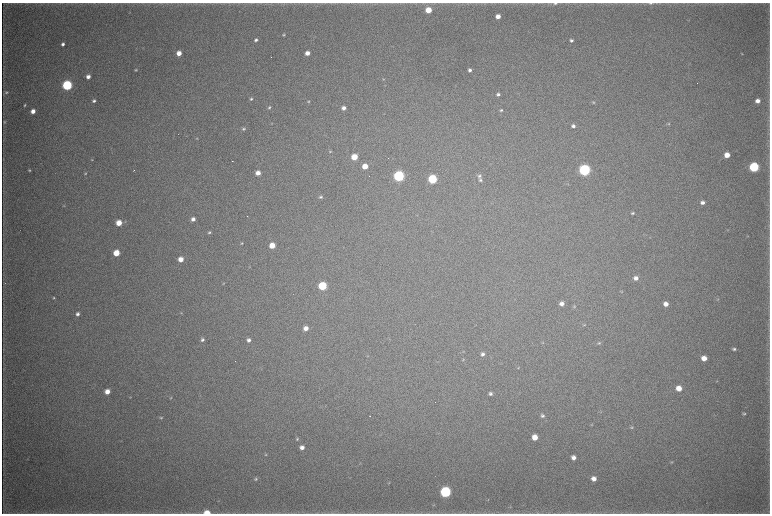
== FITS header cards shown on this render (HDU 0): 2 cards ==
NAXIS1  =                 1536 / length of data axis 1
NAXIS2  =                 1023 / length of data axis 2

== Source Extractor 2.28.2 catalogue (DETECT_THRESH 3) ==
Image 1536 x 1023 px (HDU 0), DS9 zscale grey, zoomed out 1/2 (1 PNG px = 2 x 2 image px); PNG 772 x 516 px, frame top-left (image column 1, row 1022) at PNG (2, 3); no overlay
Background 4250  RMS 37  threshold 111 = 3 sigma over >= 5 px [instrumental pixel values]
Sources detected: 122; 3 cannot appear on this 1/2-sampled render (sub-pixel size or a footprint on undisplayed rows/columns) and are not listed; the other 119 listed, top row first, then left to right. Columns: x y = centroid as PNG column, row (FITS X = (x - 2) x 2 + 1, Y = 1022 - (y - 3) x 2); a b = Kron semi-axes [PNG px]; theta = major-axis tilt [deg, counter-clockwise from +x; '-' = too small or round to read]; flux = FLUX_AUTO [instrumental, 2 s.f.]
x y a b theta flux
555 3 6 4 7 1.4e+04
650 3 5 3 - 1.0e+04
428 10 4 4 - 1.6e+05
129 12 4 2 - 4.0e+03
498 16 4 3 - 6.2e+04
689 19 3 2 - 3.1e+03
284 35 4 3 - 9.9e+03
256 40 4 4 - 1.9e+04
571 40 4 4 - 1.7e+04
63 44 4 3 - 2.2e+04
179 53 4 4 - 7.8e+04
307 53 4 4 - 5.6e+04
742 54 4 3 - 5.9e+03
136 70 3 3 - 7.1e+03
470 70 3 3 - 2.3e+04
88 77 4 3 - 4.0e+04
383 79 4 3 - 5.9e+03
67 85 5 4 - 1.1e+06
6 92 6 5 - 1.5e+04
498 94 5 4 - 1.9e+04
251 99 4 3 - 1.2e+04
94 101 3 3 - 1.6e+04
309 101 4 3 - 7.5e+03
758 101 4 3 - 4.6e+04
593 102 5 3 - 9.1e+03
25 105 4 3 - 8.1e+03
269 107 4 4 - 1.2e+04
344 108 4 4 - 3.7e+04
501 110 4 3 - 1.2e+04
33 111 4 4 - 5.5e+04
4 122 4 4 - 8.2e+03
272 123 4 3 - 4.6e+03
669 124 4 3 - 7.8e+03
573 126 4 4 - 2.4e+04
243 129 5 4 - 1.3e+04
197 138 4 2 - 4.8e+03
330 151 4 3 - 8.7e+03
727 155 4 4 - 9.8e+04
354 157 4 4 - 1.6e+05
92 160 4 3 - 5.5e+03
233 161 3 1 - 3.8e+03
365 166 4 4 - 1.0e+05
754 167 5 5 - 9.8e+05
29 170 4 3 - 7.8e+03
134 170 2 1 - 2.3e+03
584 170 5 5 - 1.8e+06
85 173 4 3 - 8.1e+03
258 173 4 4 - 5.9e+04
399 176 5 5 - 1.5e+06
479 176 6 5 - 1.7e+04
432 179 5 5 - 6.7e+05
480 180 5 4 - 1.6e+04
568 184 4 3 - 5.7e+03
321 197 4 4 - 1.4e+04
702 202 5 4 - 2.9e+04
64 206 4 3 - 5.0e+03
633 213 4 3 - 1.3e+04
193 219 4 4 - 3.4e+04
125 221 4 3 - 6.7e+03
119 223 4 4 - 1.3e+05
728 230 3 2 - 3.7e+03
209 232 4 3 - 1.3e+04
650 237 4 3 - 4.8e+03
241 243 4 3 - 8.9e+03
272 245 4 4 - 1.2e+05
116 253 4 4 - 1.7e+05
181 259 4 4 - 8.1e+04
636 278 5 4 - 3.7e+04
224 283 4 3 - 5.8e+03
322 286 5 5 - 4.8e+05
621 291 5 4 - 7.3e+03
54 298 4 3 - 9.1e+03
718 299 5 3 - 6.4e+03
562 304 4 4 - 3.9e+04
666 304 4 4 - 4.9e+04
574 306 5 4 - 1.0e+04
181 313 4 3 - 5.7e+03
77 314 4 4 - 2.2e+04
584 325 5 3 - 8.7e+03
306 328 4 4 - 5.3e+04
202 340 4 4 - 1.9e+04
249 340 4 4 - 2.8e+04
542 342 5 2 - 6.3e+03
599 343 5 4 - 1.1e+04
734 349 4 3 - 1.5e+04
463 351 3 3 - 4.2e+03
482 354 5 4 - 2.4e+04
368 356 4 3 - 5.5e+03
704 358 4 4 - 7.6e+04
463 360 4 3 - 5.3e+03
518 368 4 3 - 6.3e+03
717 381 4 2 - 4.5e+03
679 388 5 4 - 9.3e+04
107 391 5 4 - 6.9e+04
490 394 4 4 - 2.0e+04
130 397 4 3 - 4.9e+03
171 398 4 3 - 6.5e+03
600 412 4 2 - 4.9e+03
744 414 4 3 - 1.0e+04
369 416 2 1 - 8.8e+03
542 416 4 4 - 1.8e+04
161 418 5 4 - 1.1e+04
592 424 3 3 - 5.0e+03
631 427 4 4 - 9.0e+03
381 435 3 2 - 3.3e+03
535 437 5 4 - 9.6e+04
297 439 4 3 - 1.0e+04
302 447 4 4 - 4.3e+04
266 454 5 3 - 9.0e+03
573 457 5 4 - 3.8e+04
671 462 5 3 - 8.2e+03
256 479 5 5 - 1.4e+04
594 479 5 4 - 5.1e+04
389 483 4 3 - 5.2e+03
445 492 5 5 - 1.5e+06
488 499 3 3 - 4.6e+03
434 505 4 3 - 5.0e+03
510 507 3 3 - 5.2e+03
207 512 6 4 -4 9.8e+04
At the frame edge (FLAGS 8, measured only in part): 3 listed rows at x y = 555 3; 650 3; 207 512
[3 sub-pixel or undisplayed-footprint detections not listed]